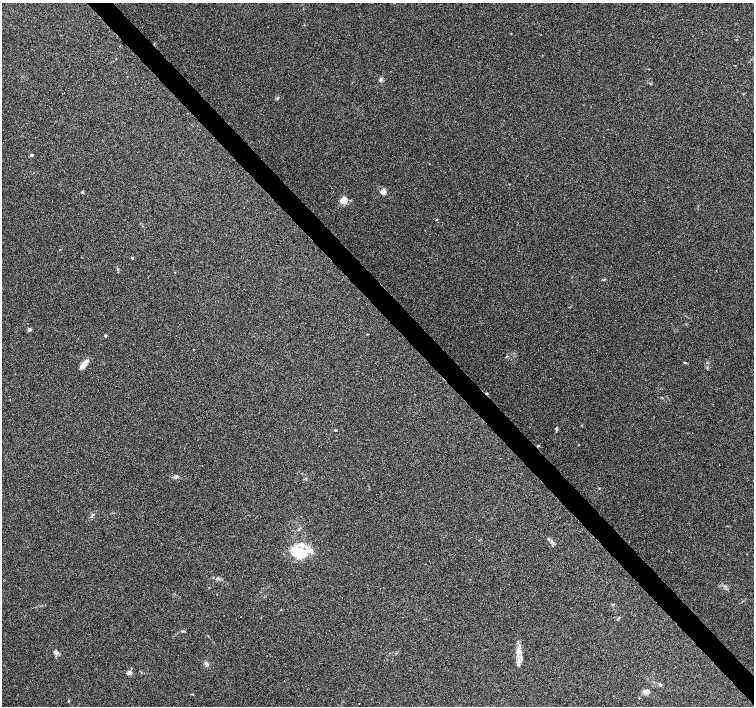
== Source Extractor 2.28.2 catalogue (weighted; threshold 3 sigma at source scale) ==
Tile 6 of 4 x 4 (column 2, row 2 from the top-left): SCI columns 1504-3006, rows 2959-4365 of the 6015 x 5983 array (HDU 1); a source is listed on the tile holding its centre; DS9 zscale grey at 2 x 2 block average (1 PNG px = mean of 2 x 2 image px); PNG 756 x 708 px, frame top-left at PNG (2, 3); no overlay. Shown black and unused: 4% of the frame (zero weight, under 4 of 7 exposures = <1% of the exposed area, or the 3 px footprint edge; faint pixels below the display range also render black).
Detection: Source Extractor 2.28.2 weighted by HDU 2 'WHT'; one run over the whole footprint, this tile lists its part. Background 0.0919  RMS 0.0039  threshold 0.0158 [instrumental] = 3 sigma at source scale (4.09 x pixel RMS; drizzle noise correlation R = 1.36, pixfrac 0.8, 0.0396/0.0396 arcsec/px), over >= 5 px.
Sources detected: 52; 10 cosmic-ray / hot-pixel residue — not listed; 1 inside a brighter listed object's ellipse — not listed separately; the other 41 listed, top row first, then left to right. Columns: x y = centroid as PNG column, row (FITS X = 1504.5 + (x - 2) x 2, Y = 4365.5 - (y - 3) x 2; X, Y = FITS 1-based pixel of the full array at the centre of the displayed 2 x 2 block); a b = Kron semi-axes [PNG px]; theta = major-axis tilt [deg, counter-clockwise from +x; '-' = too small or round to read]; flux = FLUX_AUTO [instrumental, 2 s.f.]
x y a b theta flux
380 80 6 4 76 1.7
651 84 3 2 - 0.51
277 99 4 2 - 0.81
187 113 2 2 - 0.36
31 155 3 2 - 2.5
82 192 4 3 - 1
383 192 3 3 - 12
344 200 3 3 - 30
436 220 2 2 - 0.47
132 258 3 3 - 0.7
29 330 3 2 - 4.7
105 335 4 3 - 0.97
506 356 4 2 - 0.56
685 363 4 2 - 0.59
84 364 12 5 51 6.6
556 429 5 3 - 1.2
335 430 3 2 - 0.9
202 466 2 2 - 0.53
176 477 8 3 28 2
306 478 3 3 - 0.81
93 515 4 2 - 0.85
552 542 7 3 -43 2
298 552 21 12 -17 31
217 578 6 3 18 1.6
209 587 3 2 - 0.36
342 597 2 2 - 0.45
613 605 3 3 - 0.66
281 610 3 2 - 0.41
618 619 6 3 49 1.1
182 631 6 3 3 1.1
519 651 8 4 -48 3.2
55 652 6 5 - 2.3
521 659 6 4 -87 2.2
207 664 8 4 -65 2.1
518 665 6 3 -64 1.6
129 673 3 2 - 10
660 685 4 4 - 1.5
646 692 9 6 14 3.7
639 698 2 2 - 0.5
69 701 3 3 - 0.74
359 704 2 2 - 0.24
Diffuse or blended objects may show on this block-average render without a row.